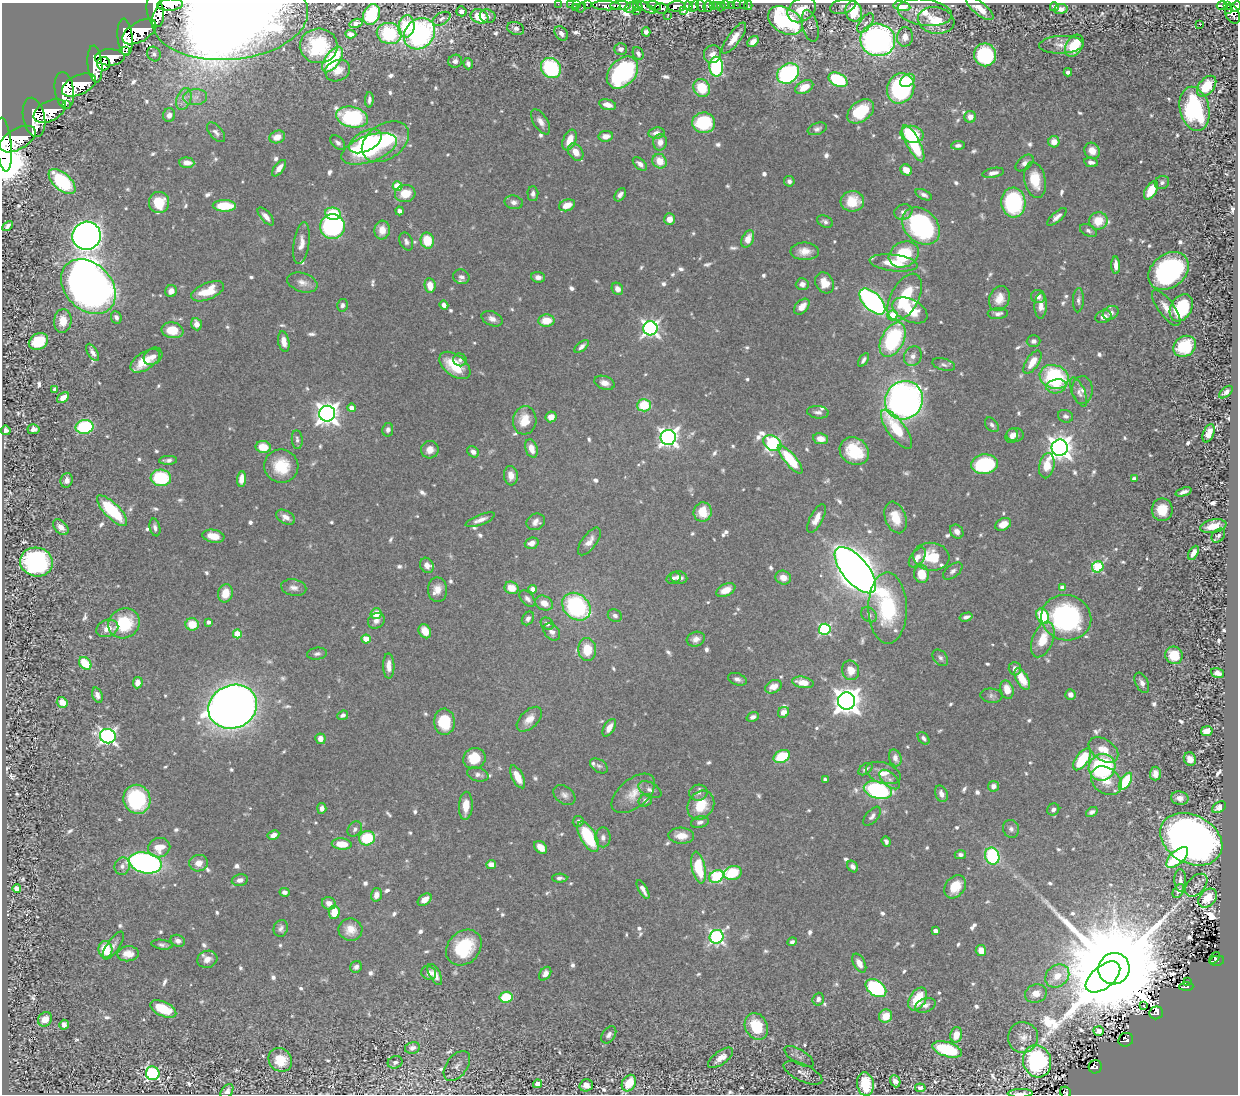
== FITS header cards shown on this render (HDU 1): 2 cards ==
NAXIS1  =                 1236
NAXIS2  =                 1092

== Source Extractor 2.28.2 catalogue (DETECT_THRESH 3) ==
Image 1236 x 1092 px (HDU 1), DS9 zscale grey, 1 PNG px = 1 image px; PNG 1240 x 1096 px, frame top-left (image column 1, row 1092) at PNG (2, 3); each listed source drawn as its Kron ellipse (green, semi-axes under 4 px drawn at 4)
Background 1.26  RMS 0.022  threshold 0.0646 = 3 sigma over >= 5 px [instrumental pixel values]
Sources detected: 874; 1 with non-positive FLUX_AUTO (blend fragments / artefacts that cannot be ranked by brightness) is neither listed nor drawn; of the other 873, the 500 brightest by FLUX_AUTO listed and drawn (373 fainter detections omitted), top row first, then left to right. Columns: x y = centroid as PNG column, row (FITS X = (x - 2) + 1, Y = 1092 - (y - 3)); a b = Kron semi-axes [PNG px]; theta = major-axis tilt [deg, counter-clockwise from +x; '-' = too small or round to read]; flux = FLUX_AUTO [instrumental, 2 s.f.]
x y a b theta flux
558 4 2 2 - 16
570 4 3 2 - 20
577 4 2 2 - 17
587 4 3 2 - 31
170 5 13 6 2 880
725 5 3 2 - 46
731 5 2 2 - 15
736 5 2 2 - 10
744 5 2 2 - 4.9
1222 5 5 3 - 210
606 6 15 4 -3 1500
620 6 10 4 -1 2000
638 6 5 3 - 230
654 6 7 4 -14 530
677 6 9 5 4 2400
688 6 5 3 - 960
694 6 6 4 57 300
701 6 6 3 -67 480
708 6 6 4 80 440
714 6 4 3 - 84
717 6 3 3 - 230
748 6 4 2 - 9.1
843 6 13 7 15 5.1
902 6 8 5 -10 45
1227 6 4 3 - 190
581 7 5 3 - 89
632 7 7 5 24 510
645 7 12 4 -32 1100
721 7 5 3 - 24
1054 7 4 4 - 4.8
1236 7 6 4 46 580
576 8 2 2 - 8.3
662 8 7 5 -13 880
980 9 17 6 -38 23
1061 9 6 5 - 5.8
802 10 15 11 34 27
1229 10 4 3 - 120
155 11 16 8 -81 5900
461 11 5 5 - 6
637 11 4 2 - 270
684 11 4 3 - 190
854 11 10 8 -77 52
925 12 27 13 -8 35
371 14 11 8 66 96
1232 14 10 7 -62 810
668 15 3 2 - 10
479 16 9 7 -22 47
488 16 8 6 -19 6.6
230 17 78 43 5 830
441 19 10 5 30 4.9
936 20 18 13 -10 48
785 21 19 12 -30 260
356 23 7 4 16 8.4
865 23 11 6 52 5.8
1200 24 3 3 - 42
406 26 11 8 82 68
810 26 16 8 -75 5.8
516 28 9 6 -22 7.2
139 32 19 10 30 5300
646 32 4 4 - 5.4
389 33 12 10 -12 150
561 33 8 6 -51 7.7
351 34 5 4 - 8.7
420 34 17 14 46 330
125 37 19 7 -85 6600
905 37 10 8 81 14
734 38 18 6 54 20
878 40 17 16 - 590
753 42 6 4 45 9.8
1061 45 22 9 2 14
319 46 19 17 3 87
1074 46 12 8 59 44
621 49 6 6 - 7.4
126 51 2 2 - 2600
638 53 7 5 -66 5.3
154 54 7 6 - 4.8
713 54 9 8 - 9.9
985 55 11 11 - 150
110 57 15 8 2 5100
333 59 15 7 55 110
455 61 7 6 - 6.4
95 64 19 7 -84 6400
104 64 7 6 - 1900
468 64 6 4 -74 5.6
716 67 10 7 -88 220
551 68 11 9 -46 140
338 71 13 10 23 16
1068 72 4 4 - 5.5
622 73 18 13 47 240
788 73 12 9 36 260
838 80 10 6 -26 130
908 80 8 6 37 30
79 85 18 9 24 5900
1207 86 12 7 49 58
804 87 9 6 27 24
702 88 9 8 - 48
901 88 15 13 67 220
64 90 18 9 -82 6600
195 97 12 8 6 10
184 99 11 7 68 9
369 100 8 4 87 5
66 104 2 2 - 3400
608 105 9 5 -15 12
1195 109 22 14 -77 210
50 111 17 10 27 5600
861 111 15 10 37 68
169 115 7 6 - 10
34 117 20 11 -78 6500
352 117 16 10 -12 170
970 117 6 6 - 12
541 122 14 7 -58 10
704 123 11 10 - 92
817 129 10 6 19 5.3
216 132 12 6 -50 6.1
656 133 8 5 6 10
912 134 11 8 -13 96
606 136 7 5 7 14
277 137 8 6 19 17
18 139 20 10 29 7000
570 140 11 6 66 19
365 141 17 10 28 84
385 142 26 17 34 83
660 142 8 7 - 13
1054 142 5 5 - 16
338 143 9 5 -43 5.2
913 143 20 6 -63 89
4 145 27 8 -84 6600
958 145 7 4 2 5.7
369 149 29 13 19 200
1092 151 8 7 - 17
576 152 9 6 -56 18
660 161 7 7 - 24
1091 162 7 4 -11 6.2
187 163 7 5 -3 14
1024 163 10 6 41 6.4
640 164 8 5 -41 7.5
279 168 10 4 51 12
906 170 6 5 - 16
993 173 11 5 11 9.1
1035 180 18 10 -78 36
62 181 16 8 -42 140
789 181 5 5 - 5.3
1162 182 7 6 - 5.8
397 186 5 5 - 57
1151 190 10 5 61 36
405 193 10 8 5 29
533 194 7 5 -89 5.2
620 195 7 5 56 7
924 195 9 4 -26 5.8
852 201 11 10 - 31
159 202 10 10 - 40
514 202 9 6 -11 6.6
1013 202 15 12 -87 170
567 205 8 5 21 16
224 206 11 6 -1 55
400 211 4 4 - 5.8
903 212 9 7 19 8.9
333 214 8 6 -7 64
266 216 11 5 -49 10
1057 217 12 5 41 8.4
669 219 6 5 - 12
1098 221 9 8 - 33
825 222 8 5 -25 4.8
8 226 6 4 45 5.5
332 226 12 12 - 280
921 226 21 16 -43 220
382 230 9 7 86 18
1088 231 9 5 -28 5.1
86 236 14 14 - 1500
748 239 9 5 66 17
427 241 8 6 -77 48
406 242 9 6 -64 5.5
301 243 21 7 82 14
805 251 14 9 1 17
904 255 15 12 28 81
894 263 24 8 -7 35
1116 265 9 4 -88 10
1169 271 22 16 39 310
461 277 8 7 - 7.4
538 277 7 5 -7 7.9
302 282 15 9 -18 11
825 283 11 9 -60 22
802 284 6 6 - 6.9
430 285 7 5 -85 18
88 287 31 23 -45 2200
617 289 6 5 - 9.1
171 291 6 5 - 9.8
207 291 17 8 23 39
905 297 25 14 62 96
1038 297 7 6 - 7.9
999 299 13 10 67 19
1078 300 12 5 87 5.5
872 302 16 8 -45 430
342 305 6 5 - 5.1
444 305 4 4 - 7.8
1041 306 13 6 88 14
802 307 9 6 46 14
1166 308 21 8 -54 16
1181 308 14 10 60 90
910 310 19 11 -26 45
1111 313 8 6 30 6.5
998 314 10 5 3 6.3
892 315 5 5 - 41
116 317 6 5 - 5.1
1104 317 8 6 19 10
492 319 11 7 -23 8.8
63 321 12 8 84 22
546 321 8 6 4 28
196 324 6 5 - 14
650 328 7 7 - 540
172 330 11 8 -10 34
893 340 18 11 62 160
1034 341 7 6 - 5.8
38 342 10 7 28 75
284 342 10 5 -79 12
582 346 8 4 40 5.9
1185 346 12 10 34 79
93 352 9 4 -60 7
153 356 10 8 37 9.4
913 356 10 8 63 9.5
460 360 7 6 - 4.9
863 360 8 4 56 4.8
145 361 17 8 33 31
1032 362 13 6 56 23
455 365 18 10 -38 55
944 365 11 6 -16 5.1
1054 377 15 11 -19 160
604 383 10 6 -19 12
1056 386 10 7 9 15
55 389 4 4 - 4.7
1082 390 14 10 -88 12
1079 392 15 6 -66 9
1226 392 8 4 40 6.7
63 398 7 4 37 17
904 400 20 18 52 830
644 405 7 6 - 53
352 408 4 4 - 12
818 412 11 6 -5 5.8
327 414 8 8 - 1300
1065 416 8 6 -18 5.3
551 417 6 5 - 14
525 420 14 11 83 34
992 425 8 5 -48 5.1
85 427 9 7 10 140
33 429 6 5 - 6.8
896 429 23 8 -53 55
6 430 5 4 - 6.2
388 430 7 5 79 5.3
1209 433 9 5 70 14
1015 435 8 7 - 11
1012 436 7 6 - 7.2
668 437 7 7 - 770
821 439 8 5 -9 15
297 440 9 5 -84 5.7
772 443 10 7 -34 280
263 447 7 6 - 30
531 448 9 6 -72 16
1060 448 8 8 - 1400
430 450 9 8 - 12
854 451 15 13 -37 58
473 452 6 5 - 8
790 459 18 5 -49 77
168 460 9 4 3 5.6
985 464 13 10 6 150
281 466 17 16 - 50
1047 466 13 7 78 31
511 476 10 7 -84 13
161 478 10 8 -4 110
241 479 7 4 83 15
1134 479 4 4 - 8.5
67 480 7 6 - 9.2
1183 492 8 3 19 7.1
1162 510 11 10 - 37
112 511 20 7 -45 110
703 512 9 9 - 33
286 517 10 6 -29 10
895 517 16 10 -70 32
816 518 16 6 62 16
480 520 15 5 21 10
536 522 9 8 - 8.6
1003 524 8 6 27 19
1213 526 13 6 10 26
61 527 9 6 -47 12
155 527 9 5 -76 5.7
957 532 7 6 - 9.3
213 536 11 6 -10 25
1218 536 8 5 47 5
589 541 16 7 53 13
532 543 7 5 20 12
1193 553 8 4 61 8.4
917 557 11 6 54 11
931 557 18 14 -7 48
36 562 16 14 -12 280
427 565 8 6 -61 8.4
1098 567 6 5 - 130
855 570 28 13 -50 2900
953 571 11 6 39 6.2
922 574 9 7 -77 34
679 577 8 6 -13 7.8
673 578 7 5 19 4.9
783 578 8 7 - 13
1062 587 4 4 - 15
294 588 13 8 -11 9.1
511 588 7 6 - 24
533 589 4 4 - 17
437 590 12 9 -90 15
726 590 10 6 25 18
225 593 9 7 76 25
527 599 9 6 -46 6.1
544 603 9 7 -27 15
576 607 15 12 -40 190
888 608 36 19 -89 130
376 614 5 5 - 24
869 615 9 6 -43 5.2
615 616 7 6 - 5
1043 616 8 6 -62 79
966 617 6 3 16 5.4
528 618 7 5 55 5.4
1066 618 25 22 -15 250
376 621 9 7 34 7.9
209 622 4 4 - 5
124 623 16 14 33 78
192 624 6 6 - 33
547 624 7 5 -39 4.8
107 628 11 8 22 17
825 629 6 5 - 190
425 631 7 5 -57 21
552 632 10 7 -47 6.8
237 634 4 4 - 36
366 639 4 4 - 28
696 639 9 7 17 9.6
1043 640 18 10 68 35
587 650 11 9 -87 37
317 654 10 6 6 5.3
1174 655 9 8 - 40
940 658 9 6 -50 4.9
85 663 7 5 -45 44
389 666 12 5 -87 13
1015 669 7 6 - 7.3
851 670 10 8 -75 18
1217 673 7 5 -19 11
737 679 10 6 -20 6
1022 679 12 6 -60 33
803 682 11 5 -10 21
138 683 6 5 - 9.4
1142 683 11 6 -65 8.1
773 687 9 6 29 16
1007 690 9 6 -73 21
97 695 8 5 -71 8.7
1070 695 5 5 - 8.2
991 696 11 7 -6 5.2
847 701 8 8 - 1900
62 702 5 5 - 23
233 707 25 21 23 2200
783 712 6 5 - 10
343 715 5 4 - 5.6
753 717 6 4 19 5.4
529 719 15 8 44 15
444 722 13 10 -87 65
609 728 10 5 60 13
1207 731 6 5 - 18
108 736 8 7 - 530
923 738 7 5 -50 5.1
320 739 5 5 - 9.7
1103 750 16 10 -36 26
782 756 8 6 25 62
895 758 8 6 -72 8.5
474 759 11 10 - 45
1082 759 13 6 54 92
1190 759 7 6 - 10
599 766 10 6 -33 4.9
1102 767 14 13 - 210
865 769 8 5 37 5.1
883 773 18 10 -18 19
1155 773 7 5 88 9.7
478 774 11 6 -16 7
517 777 12 5 -63 23
825 779 4 3 - 4.9
890 779 12 6 -43 6.6
1106 781 17 12 -38 27
1125 781 10 5 58 73
993 786 5 5 - 8.1
650 790 12 7 -27 6.9
878 790 14 8 -15 230
633 793 26 14 40 26
698 793 9 8 - 6.8
941 794 9 6 -69 8.5
564 795 12 8 -35 7.6
1180 798 9 7 -10 10
137 799 15 13 -71 150
645 800 7 6 - 7.3
701 805 15 12 57 42
466 806 14 7 87 23
1219 807 8 5 32 9.7
322 808 5 4 - 7.3
1053 809 6 5 - 5.9
1092 812 6 4 37 5.9
872 816 11 6 50 5.8
578 821 5 5 - 4.9
700 822 9 5 17 5.8
355 829 8 6 52 5.5
1011 829 9 8 - 6.2
273 835 6 4 27 9.2
681 836 13 8 -2 18
588 837 17 7 -61 100
603 837 10 7 -89 7.5
367 838 8 7 - 66
1191 839 33 24 -28 1500
886 841 5 4 - 4.9
342 844 10 5 -6 29
541 847 7 5 -45 15
159 848 11 9 21 26
960 855 5 4 - 5.5
992 856 8 7 - 150
1177 857 13 6 42 120
145 863 16 10 -12 510
199 863 9 8 - 15
491 864 5 4 - 13
122 866 9 7 73 7
698 867 16 6 -79 67
853 867 6 5 - 5.9
733 873 9 7 18 62
716 876 7 6 - 140
560 878 7 4 1 4.9
240 880 8 5 11 9
1180 880 11 6 -88 7.7
1196 885 13 8 47 7.3
955 887 13 9 52 35
17 889 4 4 - 19
643 890 10 4 -61 7.9
1178 891 8 5 58 5.3
285 892 5 4 - 6.9
376 895 7 5 75 12
1208 898 11 7 46 22
425 900 8 5 36 15
329 903 7 6 - 10
334 912 7 5 85 27
281 928 9 7 71 5.9
350 930 12 11 - 18
935 931 4 4 - 9.8
717 937 7 6 - 370
178 941 7 5 -20 7.2
792 942 5 4 - 4.8
162 945 10 5 -8 5.1
113 946 16 6 55 7
464 948 20 16 47 84
105 949 8 7 - 44
981 950 5 5 - 18
128 954 11 7 4 15
1215 958 6 2 52 15
207 959 10 8 16 12
1217 961 7 5 12 95
859 963 10 6 -62 13
356 967 6 5 - 7
1114 969 16 15 - 75000
429 973 7 6 - 8.2
435 974 11 5 -62 11
545 974 7 5 55 8.1
1057 976 13 10 39 23
1103 977 20 11 39 2100
1187 982 3 2 - 7.2
1186 987 7 4 3 130
876 988 11 7 -35 190
1036 994 11 9 19 18
506 997 7 5 10 56
818 999 6 5 - 5.4
918 999 12 8 58 48
925 1005 10 7 21 6.5
1143 1006 3 2 - 5.7
163 1009 14 7 -24 43
1156 1013 7 6 - 140
886 1016 7 6 - 27
45 1019 8 6 45 18
64 1025 5 4 - 8.7
756 1026 14 11 -62 58
1099 1031 5 5 - 5.4
609 1035 9 6 55 5.9
956 1035 8 6 76 21
1023 1037 15 15 - 19
1126 1040 7 6 - 140
412 1048 7 6 - 6.7
947 1049 15 7 -17 100
799 1057 16 7 -32 8.3
721 1058 15 6 36 14
280 1060 12 11 - 35
1037 1061 16 14 -73 260
395 1062 7 6 - 5.3
457 1066 17 10 53 7.8
1095 1067 6 6 - 130
153 1073 7 6 - 250
803 1073 21 8 -25 11
895 1081 6 5 - 8.1
629 1083 9 6 58 44
537 1084 4 4 - 18
865 1084 12 8 -82 70
586 1085 7 6 - 10
920 1088 5 3 - 5.4
227 1091 8 5 55 6.8
1066 1092 6 5 - 49
1020 1093 12 3 1 6.6
At the frame edge (FLAGS 8, measured only in part): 13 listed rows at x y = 558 4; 570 4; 577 4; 587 4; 170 5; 581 7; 1236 7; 155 11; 230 17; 4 145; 227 1091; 1066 1092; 1020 1093
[373 fainter detections neither listed nor drawn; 1 non-positive-flux detection neither listed nor drawn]